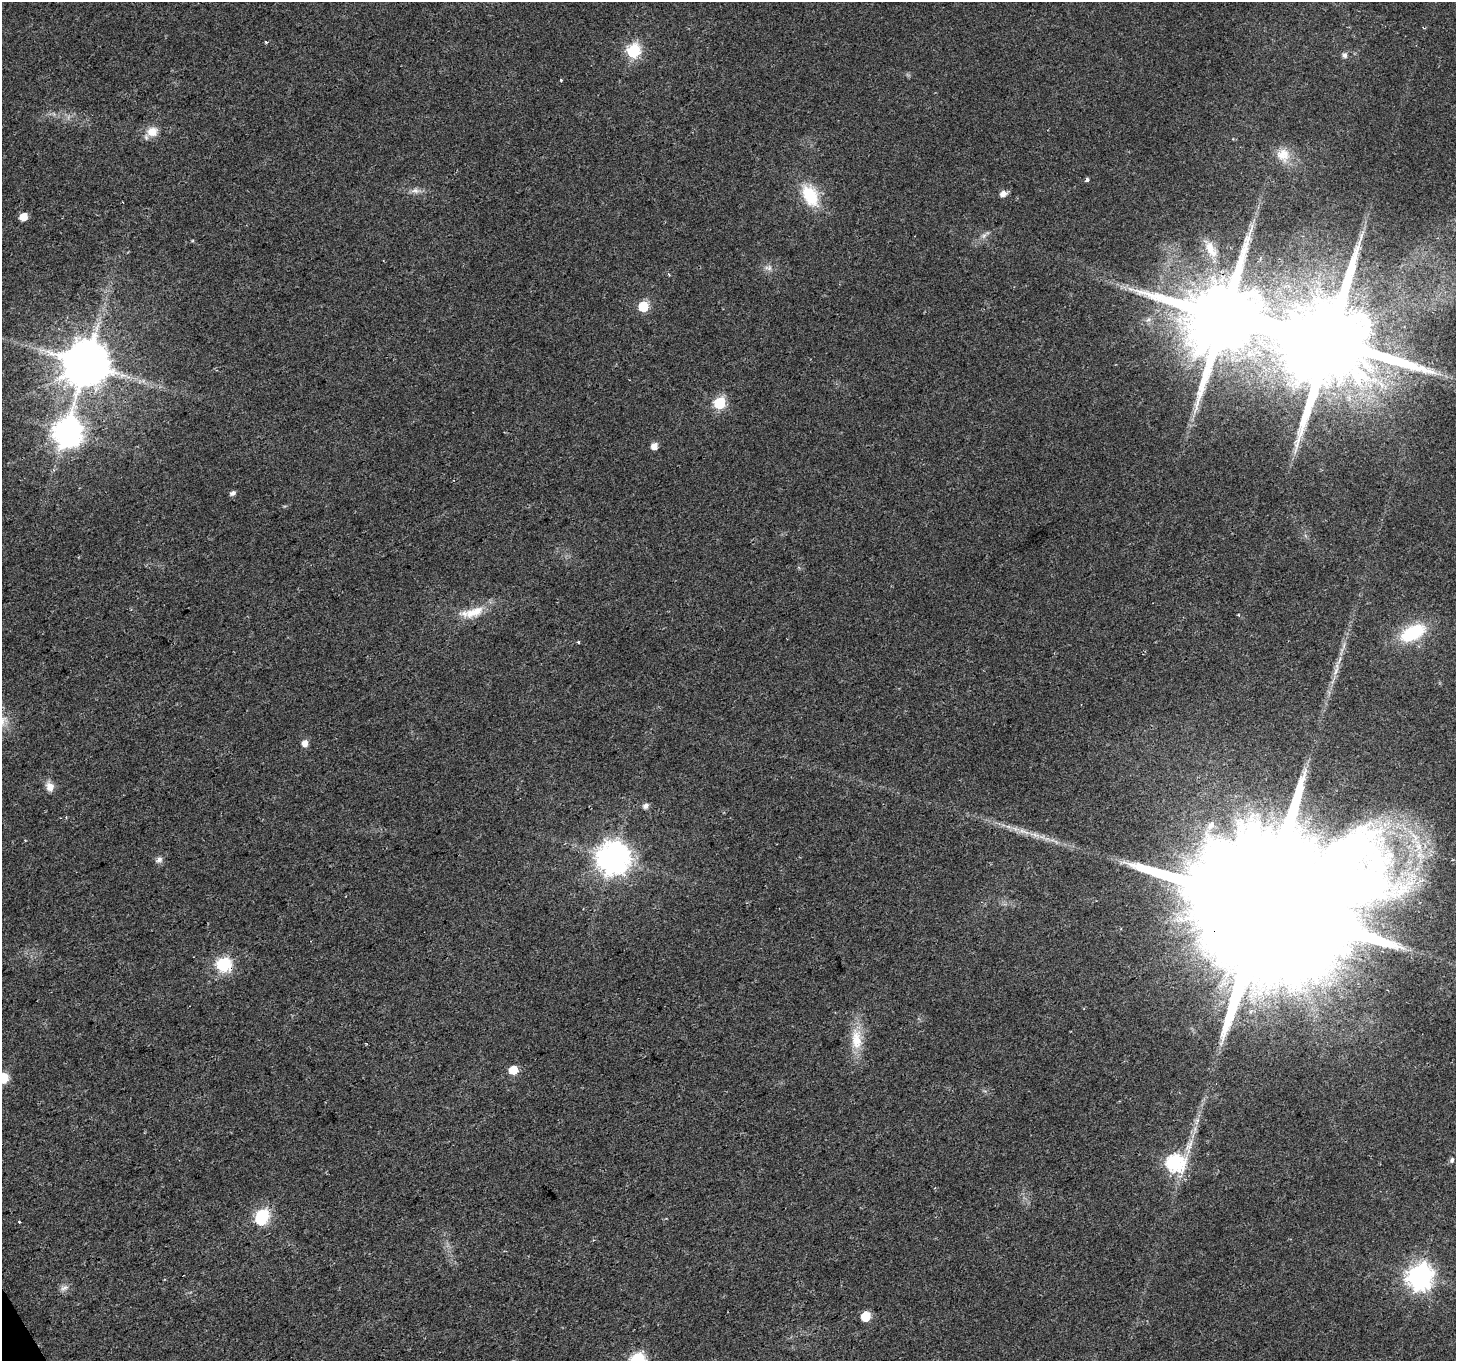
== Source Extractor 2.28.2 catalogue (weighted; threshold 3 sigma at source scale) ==
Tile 7 of 4 x 4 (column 3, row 2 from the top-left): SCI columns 2907-4360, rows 2825-4183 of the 5816 x 5708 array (HDU 1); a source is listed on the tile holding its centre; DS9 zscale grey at full resolution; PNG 1458 x 1363 px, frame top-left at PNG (2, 2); no overlay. Shown black and unused: <1% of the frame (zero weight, under 2 of 3 exposures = <1% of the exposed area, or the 3 px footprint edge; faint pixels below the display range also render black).
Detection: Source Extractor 2.28.2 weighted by HDU 2 'WHT'; one run over the whole footprint, this tile lists its part. Background 0.0277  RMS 0.0057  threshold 0.0258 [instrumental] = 3 sigma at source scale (4.5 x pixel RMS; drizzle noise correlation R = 1.50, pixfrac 1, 0.0396/0.0396 arcsec/px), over >= 5 px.
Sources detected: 55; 1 inside a brighter object's white glare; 1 cosmic-ray / hot-pixel residue — not listed; the other 53 listed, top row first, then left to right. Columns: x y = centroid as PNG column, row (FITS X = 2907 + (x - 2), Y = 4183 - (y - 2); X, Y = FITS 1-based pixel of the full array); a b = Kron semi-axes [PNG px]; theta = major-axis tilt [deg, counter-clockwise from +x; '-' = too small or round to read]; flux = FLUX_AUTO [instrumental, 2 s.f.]
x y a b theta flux
1424 28 4 3 - 0.6
266 42 3 3 - 0.61
633 51 7 6 - 87
1345 55 7 6 - 2
561 80 3 3 - 1.1
152 131 14 12 17 7.7
1283 155 21 18 -67 11
1087 179 4 4 - 1.5
415 191 13 7 -4 3.2
1003 194 7 6 - 3.7
810 195 29 18 -64 23
23 217 6 5 - 9.4
984 236 9 6 62 2.2
1361 236 15 3 82 2.3
192 241 5 3 - 0.58
1211 249 27 12 -60 11
768 268 11 8 0 3
669 274 4 3 - 0.76
1130 289 8 5 -10 2.1
643 306 6 6 - 37
1148 320 6 4 19 1.1
1329 340 25 21 27 14000
86 364 13 12 - 3000
720 403 6 6 - 55
68 432 11 9 76 720
654 446 6 5 - 5.1
233 493 6 5 - 2.1
474 612 31 12 21 13
1413 633 24 12 28 39
578 642 3 3 - 1.1
1344 645 7 4 72 1.4
1336 671 12 5 67 3.1
305 743 6 5 - 4.6
50 787 13 10 -74 4.6
646 806 7 6 - 2.7
1022 831 14 6 -24 3.9
1035 835 10 3 -21 2.3
613 858 10 10 - 1000
159 860 9 7 44 2.4
1262 907 68 30 27 70000
223 964 7 7 - 96
856 1039 31 15 -89 16
513 1070 6 6 - 14
3 1078 6 6 - 32
1197 1121 11 6 68 2.8
1452 1160 7 5 70 1.5
1174 1163 8 8 - 150
262 1217 10 7 64 71
19 1222 3 3 - 1.4
1420 1276 9 9 - 520
64 1288 12 7 16 2.6
866 1316 6 6 - 23
638 1359 7 7 - 86
Overlapping masked pixels (flux is a lower limit): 3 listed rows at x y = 86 364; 1262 907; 223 964
Isophote crosses this tile's border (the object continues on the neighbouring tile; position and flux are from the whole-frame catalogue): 2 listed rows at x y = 3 1078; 638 1359